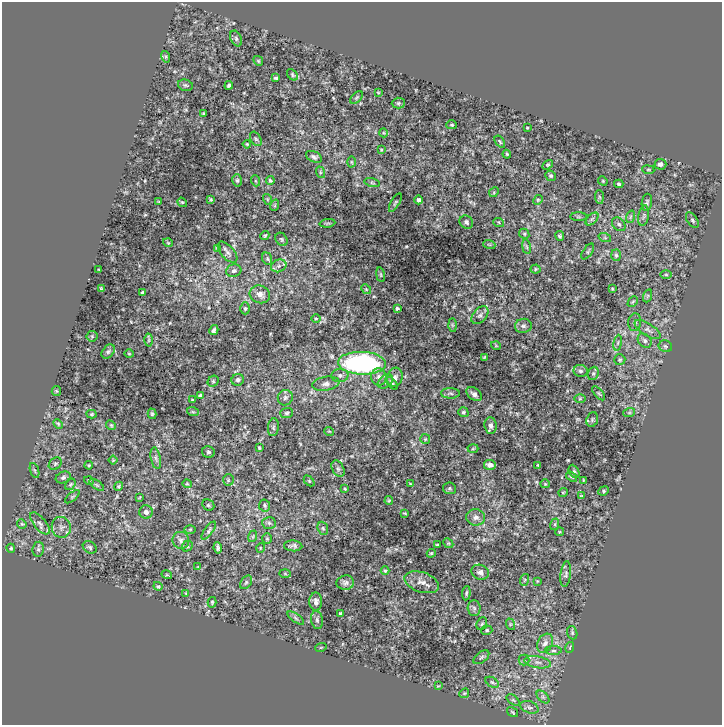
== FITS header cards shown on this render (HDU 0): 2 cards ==
NAXIS1  =                  720
NAXIS2  =                  723

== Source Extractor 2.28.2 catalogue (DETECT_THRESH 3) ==
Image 720 x 723 px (HDU 0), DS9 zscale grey, 1 PNG px = 1 image px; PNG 724 x 727 px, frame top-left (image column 1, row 723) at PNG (2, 2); each listed source drawn as its Kron ellipse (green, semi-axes under 4 px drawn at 4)
Background -0.0014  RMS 5.9e-04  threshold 0.00178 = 3 sigma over >= 5 px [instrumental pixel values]
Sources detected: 226; all 226 listed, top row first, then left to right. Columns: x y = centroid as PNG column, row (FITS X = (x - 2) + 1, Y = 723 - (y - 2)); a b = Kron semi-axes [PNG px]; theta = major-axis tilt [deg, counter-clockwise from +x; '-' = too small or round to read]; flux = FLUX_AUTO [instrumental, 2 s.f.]
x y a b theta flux
236 38 8 5 -64 0.084
166 57 6 4 -72 0.044
258 61 5 4 - 0.047
292 75 6 4 -45 0.061
276 78 4 3 - 0.054
185 85 7 5 -15 0.068
229 85 4 3 - 0.072
378 92 4 2 - 0.031
356 97 7 4 45 0.066
398 103 6 5 - 0.072
204 114 4 4 - 0.078
452 125 5 4 - 0.05
527 128 3 2 - 0.032
384 133 4 3 - 0.031
256 139 8 5 -59 0.081
500 142 7 3 -55 0.051
247 144 4 3 - 0.034
381 150 3 3 - 0.034
507 154 4 3 - 0.039
314 157 8 5 -26 0.11
351 162 5 3 - 0.039
660 164 6 5 - 0.13
548 165 6 4 33 0.044
648 170 6 3 -8 0.039
320 172 6 4 -73 0.044
551 176 5 5 - 0.067
237 180 6 5 - 0.061
270 180 4 3 - 0.054
256 181 5 3 - 0.038
603 181 5 4 - 0.037
372 183 8 3 -13 0.046
619 184 5 3 - 0.047
494 192 5 4 - 0.04
599 197 7 4 -87 0.066
211 199 4 3 - 0.035
267 199 5 3 - 0.039
419 200 4 3 - 0.088
538 200 5 4 - 0.042
159 201 3 2 - 0.027
182 202 5 4 - 0.04
647 202 9 5 83 0.085
395 203 10 3 60 0.064
275 205 6 3 72 0.046
644 216 10 5 79 0.11
578 217 8 4 0 0.058
630 217 6 4 71 0.071
592 219 8 4 45 0.089
692 220 9 5 -56 0.09
466 222 7 6 - 0.11
327 223 8 3 5 0.047
499 223 5 3 - 0.044
619 224 7 5 -45 0.091
524 234 5 4 - 0.05
265 236 5 4 - 0.051
560 236 5 4 - 0.07
605 238 6 4 -19 0.06
281 239 7 5 -52 0.066
168 243 5 3 - 0.029
489 244 6 3 -19 0.049
526 247 7 3 -80 0.053
217 248 4 3 - 0.055
588 251 9 4 55 0.071
227 252 13 6 -49 0.17
616 255 6 5 - 0.07
267 259 6 4 -70 0.062
279 266 8 6 22 0.14
535 269 5 4 - 0.046
98 270 3 2 - 0.034
234 271 7 6 - 0.12
380 275 7 3 -81 0.05
666 275 6 4 -1 0.043
101 288 4 3 - 0.041
366 289 5 4 - 0.049
612 289 3 2 - 0.036
142 292 3 3 - 0.058
260 294 10 8 -23 0.26
647 296 7 4 71 0.068
633 302 6 3 44 0.045
245 308 6 4 90 0.064
397 308 3 3 - 0.057
480 315 10 6 48 0.13
316 318 4 3 - 0.036
635 322 9 6 82 0.11
452 325 7 4 -89 0.069
523 326 8 7 - 0.11
214 330 5 3 - 0.085
648 330 15 6 -32 0.17
92 336 5 5 - 0.052
149 340 6 4 89 0.052
645 341 8 6 -47 0.1
618 343 8 4 81 0.08
496 346 5 3 - 0.03
665 346 7 6 - 0.07
108 351 8 5 49 0.088
129 354 5 3 - 0.032
484 357 4 3 - 0.042
620 360 5 5 - 0.064
362 363 24 11 -2 8.9
580 371 7 6 - 0.099
593 373 7 5 68 0.083
340 375 8 6 8 0.11
379 377 8 7 - 0.19
395 377 10 7 74 0.17
238 380 6 6 - 0.093
213 381 6 5 - 0.054
385 381 8 6 45 0.12
392 383 8 4 -48 0.086
326 384 14 7 9 0.19
56 391 5 4 - 0.047
450 393 9 5 -1 0.089
599 393 8 4 -49 0.059
474 394 9 5 -39 0.15
200 395 3 3 - 0.053
285 398 8 7 - 0.14
580 399 6 4 1 0.047
192 400 3 2 - 0.031
193 412 6 3 -18 0.044
463 412 5 5 - 0.06
287 413 6 5 - 0.068
629 413 6 4 19 0.051
92 414 5 4 - 0.039
152 414 5 4 - 0.053
592 419 7 5 71 0.07
58 424 5 4 - 0.046
111 425 5 4 - 0.049
491 426 8 6 -84 0.15
273 427 9 5 82 0.079
329 431 5 3 - 0.033
425 439 5 5 - 0.052
259 448 3 3 - 0.04
473 449 5 3 - 0.038
208 452 6 5 - 0.078
156 458 11 5 -79 0.13
113 460 4 4 - 0.038
55 464 7 5 44 0.064
89 465 4 4 - 0.043
490 465 6 5 - 0.19
538 465 4 3 - 0.035
338 469 9 5 -63 0.11
35 470 8 3 -71 0.056
574 471 7 5 -63 0.076
63 477 8 5 21 0.089
571 477 6 3 -37 0.049
228 480 5 5 - 0.06
583 480 3 2 - 0.028
89 481 5 3 - 0.034
309 481 6 4 -45 0.043
70 484 6 4 54 0.051
187 484 4 4 - 0.038
410 484 3 3 - 0.041
545 484 5 4 - 0.042
97 485 8 4 -35 0.074
119 486 5 4 - 0.053
449 488 6 5 - 0.057
345 489 4 3 - 0.036
604 491 5 4 - 0.057
563 492 5 3 - 0.03
581 496 3 2 - 0.039
72 497 9 3 40 0.051
140 497 3 2 - 0.027
389 501 4 3 - 0.044
208 505 6 5 - 0.065
264 505 6 5 - 0.067
146 512 6 6 - 0.16
405 513 3 2 - 0.038
476 517 9 8 - 0.21
40 523 13 6 -50 0.16
269 523 7 6 - 0.097
22 524 5 4 - 0.046
555 524 6 4 72 0.047
61 527 10 9 - 0.22
323 528 7 5 -68 0.068
190 529 6 4 1 0.044
209 531 11 4 53 0.084
560 532 4 4 - 0.04
253 536 6 3 72 0.039
267 539 5 5 - 0.053
181 540 8 8 - 0.15
448 543 5 4 - 0.044
437 545 3 3 - 0.041
187 546 6 5 - 0.054
293 546 9 5 -4 0.12
90 547 7 5 -33 0.085
11 548 4 3 - 0.045
218 548 5 3 - 0.071
260 548 5 3 - 0.029
38 549 7 5 81 0.096
431 553 4 4 - 0.043
198 567 4 4 - 0.032
385 571 4 4 - 0.045
480 572 9 7 -19 0.14
285 574 6 4 -2 0.039
566 574 13 5 83 0.11
167 575 5 3 - 0.033
524 580 6 3 71 0.044
537 581 3 3 - 0.028
246 582 8 5 54 0.078
421 582 18 10 -18 0.32
345 583 9 7 10 0.14
158 586 5 4 - 0.052
186 593 4 2 - 0.031
466 593 7 4 84 0.062
316 601 9 6 -89 0.15
212 602 5 4 - 0.051
474 608 8 6 -86 0.091
340 614 3 3 - 0.06
296 618 10 4 -34 0.072
317 620 9 6 -81 0.1
482 624 7 5 67 0.065
510 624 6 3 -73 0.04
487 630 6 4 15 0.055
572 633 7 5 -72 0.063
545 643 10 7 59 0.19
321 647 6 3 19 0.035
570 647 5 3 - 0.037
554 651 8 4 0 0.074
481 657 9 5 38 0.084
524 660 5 5 - 0.073
538 662 13 5 -9 0.2
492 682 7 4 -30 0.074
438 686 4 3 - 0.03
464 693 5 4 - 0.049
543 697 8 4 -45 0.09
513 700 7 4 -37 0.068
529 707 9 6 -19 0.13
512 712 6 2 -34 0.044